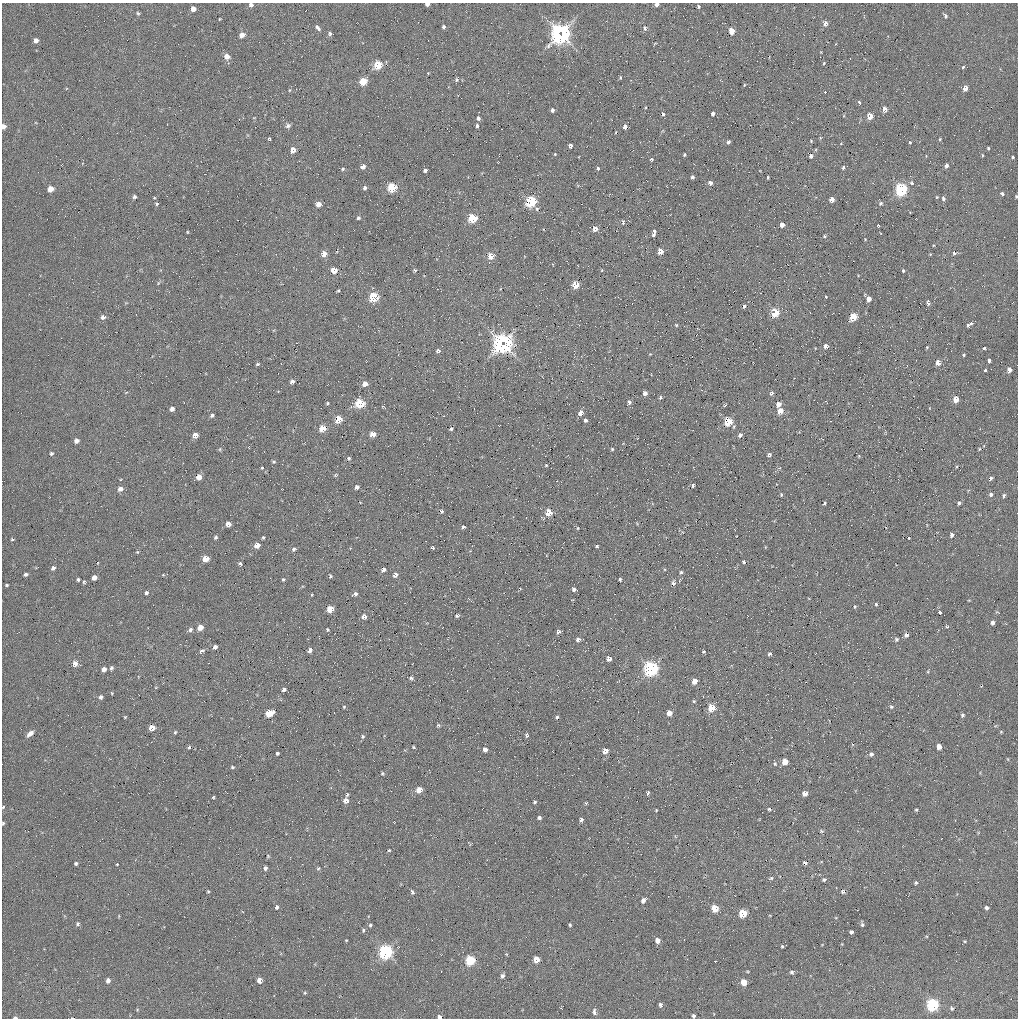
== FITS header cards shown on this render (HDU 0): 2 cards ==
NAXIS1  =                 1016 / length of data axis 1
NAXIS2  =                 1016 / length of data axis 2

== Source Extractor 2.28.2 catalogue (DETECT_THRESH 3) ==
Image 1016 x 1016 px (HDU 0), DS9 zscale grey, 1 PNG px = 1 image px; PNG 1020 x 1020 px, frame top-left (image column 1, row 1016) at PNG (2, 3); no overlay
Background 70.5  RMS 5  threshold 14.9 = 3 sigma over >= 5 px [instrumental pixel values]
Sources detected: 331; all 331 listed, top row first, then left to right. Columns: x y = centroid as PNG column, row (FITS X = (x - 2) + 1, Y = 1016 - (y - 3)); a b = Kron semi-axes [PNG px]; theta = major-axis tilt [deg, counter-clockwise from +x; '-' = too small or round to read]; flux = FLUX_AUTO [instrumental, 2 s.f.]
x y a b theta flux
427 4 4 3 - 1300
656 4 4 4 - 1400
251 5 5 5 - 1100
698 6 4 3 - 480
193 9 4 4 - 2500
138 13 6 4 -65 450
946 16 5 4 - 600
219 19 3 2 - 260
825 23 6 5 - 1600
444 27 4 4 - 710
318 28 8 4 -47 860
645 28 8 5 -82 760
731 31 5 4 - 4700
330 34 5 5 - 650
560 34 10 9 - 120000
242 35 6 5 - 2200
36 40 4 4 - 1900
655 43 6 3 20 280
821 52 3 3 - 230
227 56 6 5 - 2500
824 63 4 4 - 320
378 65 5 5 - 12000
963 67 4 3 - 590
428 73 3 3 - 230
620 78 4 3 - 370
457 80 5 4 - 510
363 81 5 5 - 9300
744 85 3 3 - 310
965 88 5 4 - 2600
289 90 6 4 88 350
825 92 3 3 - 220
860 102 4 3 - 870
885 109 5 4 - 2200
552 110 4 3 - 950
663 114 4 3 - 620
713 114 4 3 - 960
870 116 5 4 - 5100
478 118 5 4 - 840
3 126 4 4 - 2000
288 126 7 6 - 850
477 126 5 3 - 650
625 127 4 4 - 1600
616 132 3 2 - 230
269 139 4 3 - 390
940 139 3 3 - 330
811 141 3 3 - 300
728 142 4 3 - 840
910 142 4 3 - 370
841 143 5 3 - 250
570 146 4 4 - 1100
988 148 3 3 - 420
293 150 5 5 - 3200
555 154 4 3 - 250
684 155 3 2 - 380
983 155 4 2 - 310
811 156 4 4 - 960
1012 157 3 3 - 430
651 159 4 4 - 400
363 166 4 4 - 1800
946 166 4 4 - 1200
843 168 4 4 - 690
343 169 5 4 - 490
598 169 4 3 - 1100
425 170 4 3 - 840
692 177 4 3 - 730
768 177 3 2 - 330
710 183 4 4 - 1400
912 183 4 3 - 1000
392 187 5 5 - 20000
365 188 5 4 - 850
50 189 5 4 - 4100
901 190 6 5 - 47000
1002 194 5 4 - 610
1016 196 4 3 - 400
134 197 4 4 - 710
937 197 4 4 - 300
832 199 4 4 - 2900
943 199 5 5 - 740
531 201 5 5 - 32000
880 203 5 5 - 750
157 204 4 4 - 480
318 204 5 5 - 2200
537 209 5 4 - 510
358 218 4 4 - 650
472 218 5 5 - 15000
629 221 3 2 - 170
623 222 5 3 - 620
782 225 4 4 - 2000
878 226 4 3 - 1300
595 228 5 5 - 2100
654 231 4 3 - 740
187 232 4 2 - 270
653 235 4 4 - 630
824 236 5 4 - 500
865 239 4 3 - 240
933 245 4 3 - 260
660 251 5 4 - 4200
954 253 5 4 - 660
324 254 5 5 - 3300
491 256 5 5 - 4900
334 270 5 5 - 4400
415 270 4 4 - 480
602 270 5 3 - 270
903 271 4 3 - 460
158 283 6 3 71 330
576 285 5 5 - 7200
500 289 5 3 - 230
338 290 4 3 - 390
374 297 6 5 - 19000
826 297 3 3 - 420
869 299 4 4 - 2300
928 303 5 3 - 840
744 306 4 3 - 780
775 313 5 4 - 13000
103 317 5 5 - 1200
853 317 5 5 - 11000
676 325 4 3 - 360
968 325 6 3 37 1800
502 344 10 9 - 100000
826 346 4 4 - 1700
927 347 3 3 - 320
984 348 4 3 - 2200
438 351 6 6 - 830
650 354 4 4 - 260
964 355 3 3 - 410
989 361 4 4 - 3700
938 363 4 4 - 2600
257 364 5 4 - 460
985 370 3 3 - 780
1009 370 4 4 - 1900
292 381 5 4 - 1100
365 384 5 5 - 2300
645 393 4 4 - 1400
771 393 5 4 - 720
660 397 4 4 - 540
956 399 5 4 - 4100
629 402 4 4 - 890
327 403 4 3 - 380
360 403 6 5 - 17000
778 404 4 4 - 2000
725 405 4 2 - 320
172 409 4 4 - 1300
780 411 5 4 - 3900
580 413 5 4 - 2100
212 415 5 4 - 620
338 419 5 4 - 7200
585 420 3 3 - 780
728 422 5 5 - 15000
322 428 5 5 - 5600
451 429 4 3 - 520
373 434 5 4 - 3700
195 435 5 4 - 2500
740 435 4 4 - 1000
76 441 4 4 - 1500
220 449 5 3 - 330
612 449 3 3 - 390
979 449 4 2 - 270
51 453 4 4 - 530
769 455 4 4 - 680
859 456 4 4 - 300
349 458 5 5 - 530
274 462 4 4 - 460
546 465 3 3 - 320
262 468 3 3 - 490
335 475 5 4 - 360
199 477 5 4 - 2500
990 478 5 4 - 720
121 480 3 3 - 290
693 485 4 3 - 740
357 487 4 4 - 1100
120 489 6 5 - 1400
991 494 5 4 - 910
781 495 5 3 - 430
1004 495 5 4 - 610
824 503 4 3 - 550
959 503 4 4 - 640
441 511 4 4 - 710
549 512 5 4 - 6600
228 524 4 4 - 2100
463 527 4 3 - 760
578 528 4 3 - 230
952 535 4 4 - 930
216 537 4 3 - 510
263 538 3 3 - 400
909 538 3 2 - 240
12 539 4 3 - 370
257 545 5 4 - 3400
597 546 3 3 - 390
432 547 3 3 - 460
294 549 6 5 - 660
137 552 3 3 - 310
206 559 5 5 - 5100
744 562 4 3 - 460
240 564 4 3 - 600
53 568 4 4 - 950
383 570 5 4 - 1200
681 572 4 4 - 440
26 574 4 3 - 690
163 575 5 3 - 280
395 575 5 5 - 1300
330 576 5 4 - 440
94 578 4 4 - 2400
620 579 3 3 - 500
78 580 3 3 - 1700
283 580 4 4 - 380
84 582 4 3 - 370
673 583 6 5 - 780
7 585 4 3 - 390
574 589 4 4 - 810
146 593 4 3 - 730
355 594 5 4 - 940
876 604 4 3 - 380
855 607 4 3 - 400
330 609 5 5 - 6000
940 612 3 3 - 480
457 615 4 3 - 580
364 617 5 5 - 1700
993 623 4 4 - 1200
200 627 5 4 - 3500
947 627 5 4 - 520
190 629 6 5 - 800
327 630 4 3 - 410
558 632 4 4 - 780
906 635 5 4 - 1100
578 639 5 4 - 1000
897 639 5 5 - 580
215 647 4 4 - 1300
310 650 4 4 - 1300
202 651 7 4 25 780
704 651 4 3 - 410
769 654 4 4 - 710
609 659 4 4 - 2100
75 664 5 5 - 2100
111 668 5 4 - 610
104 669 4 4 - 1600
651 669 6 6 - 74000
411 678 4 3 - 650
694 681 5 4 - 3400
284 689 4 3 - 980
112 693 4 3 - 260
101 697 5 4 - 870
694 701 5 4 - 380
344 707 4 3 - 310
891 707 5 5 - 500
711 708 5 5 - 8000
269 713 6 5 - 9500
669 713 5 4 - 2700
962 715 5 5 - 550
125 717 4 3 - 270
557 717 4 3 - 560
438 725 5 4 - 410
152 728 5 5 - 4200
175 732 4 3 - 370
1001 732 4 3 - 280
30 734 8 4 42 1600
526 735 4 4 - 500
363 736 5 4 - 480
939 746 4 4 - 2200
189 747 4 3 - 420
413 747 3 3 - 310
485 750 4 4 - 1400
605 751 5 5 - 2900
277 753 3 3 - 570
871 754 5 5 - 870
785 762 5 5 - 4700
775 764 6 5 - 550
232 767 4 3 - 460
382 773 4 3 - 370
419 790 5 4 - 4300
648 793 5 3 - 500
805 793 5 4 - 2100
347 795 4 3 - 390
213 797 3 2 - 330
346 801 6 5 - 1800
535 802 3 3 - 470
586 803 4 3 - 340
3 807 3 3 - 320
769 809 5 4 - 520
656 810 3 2 - 250
916 810 4 3 - 380
539 818 4 3 - 740
581 820 4 3 - 780
3 823 3 3 - 390
821 831 6 5 - 480
389 850 4 3 - 400
268 856 4 4 - 270
76 863 4 3 - 640
805 863 5 4 - 700
117 865 3 2 - 370
265 868 4 3 - 860
318 868 5 4 - 420
771 878 6 4 16 500
824 880 5 5 - 550
916 883 5 4 - 490
208 891 3 3 - 320
412 892 5 4 - 630
843 892 6 5 - 680
643 900 7 5 53 1000
277 907 4 3 - 680
714 908 5 5 - 7800
986 908 4 4 - 760
743 913 5 5 - 11000
77 924 5 5 - 580
862 924 6 4 -85 650
370 925 4 3 - 540
570 925 3 3 - 440
363 930 5 4 - 460
851 932 4 4 - 730
346 940 4 2 - 230
657 941 5 5 - 1900
965 941 4 4 - 290
782 946 3 2 - 350
386 952 6 6 - 79000
506 954 4 3 - 250
536 959 5 5 - 4700
470 960 5 5 - 21000
792 972 6 5 - 650
502 976 6 5 - 840
259 980 5 4 - 2600
108 981 4 4 - 1400
744 982 5 5 - 5100
305 993 4 4 - 320
660 1005 5 4 - 840
932 1005 6 6 - 42000
952 1008 6 4 -73 470
594 1012 9 5 -79 940
714 1014 4 3 - 230
693 1016 4 3 - 720
15 1017 4 2 - 910
439 1017 4 4 - 1100
72 1018 3 2 - 290
At the frame edge (FLAGS 8, measured only in part): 11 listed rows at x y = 427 4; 656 4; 251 5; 3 126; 1016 196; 3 807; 3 823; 693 1016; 15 1017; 439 1017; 72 1018

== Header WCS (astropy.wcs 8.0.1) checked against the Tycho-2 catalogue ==
Header WCS as astropy/WCSLIB reads it (applying the file's SIP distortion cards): RA---SIN-SIP/DEC--SIN-SIP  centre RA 08:39:14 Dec +27:30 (129.81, +27.50 deg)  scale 2.78 x 2.74 arcsec/px (non-square pixels)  FOV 47.0' x 46.4'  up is +15 deg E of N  parity normal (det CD < 0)
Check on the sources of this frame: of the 60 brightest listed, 30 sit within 4.1 arcsec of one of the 44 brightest Tycho-2 stars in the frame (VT <= 12.49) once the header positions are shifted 0.39 arcsec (0.39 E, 0.03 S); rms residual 1.38 arcsec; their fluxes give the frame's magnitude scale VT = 21.25 - 2.5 log10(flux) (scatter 0.47 mag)
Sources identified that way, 32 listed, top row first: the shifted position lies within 4.1 arcsec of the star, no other Tycho-2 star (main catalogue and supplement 1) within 8.2 arcsec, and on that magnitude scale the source's flux lands within +1.5 / -3 mag of the star's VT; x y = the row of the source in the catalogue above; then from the Tycho-2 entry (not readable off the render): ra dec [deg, ICRS J2000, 3 dp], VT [Tycho-2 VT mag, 2 dp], TYC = Tycho-2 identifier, HIP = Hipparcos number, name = IAU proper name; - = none
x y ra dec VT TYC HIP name
363 81 130.029 +27.788 11.13 1948-1347-1 - -
965 88 129.521 +27.902 12.08 1948-1391-1 - -
870 116 129.595 +27.863 11.97 1948-1577-1 - -
363 166 130.010 +27.725 11.85 1948-1733-1 - -
392 187 129.981 +27.716 11.30 1948-1835-1 - -
901 190 129.552 +27.815 10.12 1948-1728-1 - -
531 201 129.861 +27.733 10.87 1948-1337-1 - -
318 204 130.039 +27.689 12.49 1948-1451-1 - -
472 218 129.906 +27.709 11.59 1948-1550-1 - -
324 254 130.023 +27.653 12.40 1948-1556-1 - -
576 285 129.804 +27.681 10.96 1948-1470-1 - -
374 297 129.971 +27.632 10.24 1948-1607-1 - -
775 313 129.630 +27.700 11.19 1948-1497-1 - -
502 344 129.852 +27.623 9.77 1948-1506-1 - -
360 403 129.959 +27.551 10.92 1948-1793-1 - -
338 419 129.973 +27.535 10.67 1948-1790-1 - -
728 422 129.645 +27.611 11.71 1948-1573-1 - -
373 434 129.941 +27.531 11.99 1948-1831-1 - -
206 559 130.053 +27.405 11.49 1945-2430-1 - -
330 609 129.937 +27.393 11.83 1945-525-1 - -
200 627 130.042 +27.354 12.29 1945-2462-1 - -
269 713 129.965 +27.304 11.07 1945-6-1 - -
785 762 129.523 +27.372 11.87 1945-134-1 - -
419 790 129.823 +27.278 11.28 1945-140-1 - -
743 913 129.525 +27.252 12.02 1945-461-1 - -
657 941 129.591 +27.215 12.40 1945-42-1 - -
386 952 129.815 +27.152 10.43 1945-581-1 - -
536 959 129.688 +27.177 11.81 1945-498-1 - -
470 960 129.743 +27.163 10.90 1945-257-1 - -
259 980 129.915 +27.106 12.29 1945-596-1 - -
744 982 129.510 +27.202 12.04 1945-43-1 - -
932 1005 129.347 +27.223 10.94 1945-171-1 - -